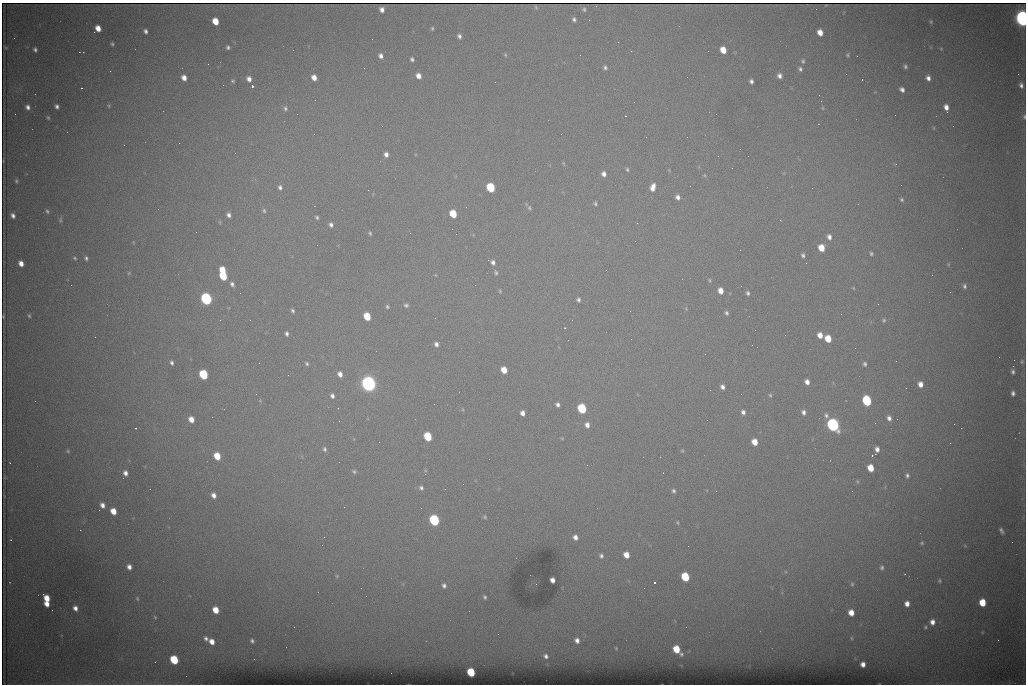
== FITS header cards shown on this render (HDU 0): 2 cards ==
NAXIS1  =                 1024 /fastest changing axis
NAXIS2  =                  682 /next to fastest changing axis

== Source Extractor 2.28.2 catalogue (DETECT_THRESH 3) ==
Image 1024 x 682 px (HDU 0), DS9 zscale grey, 1 PNG px = 1 image px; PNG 1028 x 686 px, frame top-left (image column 1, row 682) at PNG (2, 3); no overlay
Background 4170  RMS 42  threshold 125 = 3 sigma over >= 5 px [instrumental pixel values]
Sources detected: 242; all 242 listed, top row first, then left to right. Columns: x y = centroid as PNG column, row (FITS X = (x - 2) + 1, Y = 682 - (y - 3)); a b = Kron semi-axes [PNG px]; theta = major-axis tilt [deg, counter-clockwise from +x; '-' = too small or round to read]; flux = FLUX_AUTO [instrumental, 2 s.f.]
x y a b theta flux
536 7 3 2 - 2.9e+03
382 9 5 4 - 1.4e+04
584 9 6 5 - 5.4e+03
1022 18 8 6 -78 1.6e+06
574 19 5 4 - 7.3e+03
215 21 6 5 - 5.4e+04
931 22 4 4 - 3.5e+03
98 28 6 5 - 3.0e+04
432 28 4 3 - 3.9e+03
145 31 5 4 - 8.2e+03
820 32 6 5 - 2.9e+04
459 36 5 4 - 8.4e+03
14 38 2 2 - 1.3e+03
112 44 4 3 - 4.2e+03
228 47 4 4 - 6.3e+03
941 49 4 4 - 2.8e+03
35 50 4 4 - 6.9e+03
723 50 6 5 - 4.3e+04
505 55 5 4 - 3.6e+03
847 55 4 4 - 3.8e+03
381 56 6 5 - 1.2e+04
857 56 2 2 - 1.5e+03
412 59 4 4 - 6.5e+03
803 61 6 5 - 5.7e+03
208 64 2 2 - 3.1e+03
905 66 4 4 - 5.8e+03
605 67 5 4 - 6.7e+03
800 69 6 5 - 7.2e+03
1018 74 2 2 - 1.5e+04
418 76 5 5 - 2.0e+04
779 76 5 5 - 1.3e+04
314 77 5 5 - 2.4e+04
184 78 5 4 - 2.1e+04
928 78 6 5 - 1.3e+04
249 79 6 5 - 1.6e+04
862 79 3 2 - 5.0e+03
232 81 4 4 - 4.9e+03
751 81 5 4 - 8.7e+03
1021 85 7 5 -73 1.1e+04
252 86 3 3 - 1.0e+05
81 88 3 2 - 6.5e+03
902 89 5 4 - 1.1e+04
57 106 4 4 - 8.3e+03
109 106 5 4 - 3.4e+03
28 107 5 5 - 1.1e+04
946 107 6 4 -74 1.9e+04
285 108 7 5 89 7.6e+03
823 108 5 3 - 2.9e+03
947 112 2 2 - 3.5e+03
297 114 2 2 - 2.3e+03
625 116 3 2 - 5.5e+03
1024 117 8 5 -90 6.2e+03
48 118 5 3 - 3.6e+03
382 126 2 2 - 1.7e+03
933 128 5 3 - 2.5e+03
179 143 2 2 - 3.9e+03
124 145 2 2 - 1.9e+03
740 149 2 2 - 2.8e+03
235 153 2 2 - 1.5e+03
386 154 5 4 - 1.3e+04
563 163 4 4 - 2.8e+03
896 164 4 3 - 2.4e+03
627 169 5 4 - 4.7e+03
604 174 6 5 - 1.4e+04
704 175 5 5 - 3.1e+03
16 181 5 4 - 4.8e+03
901 185 2 2 - 1.5e+03
280 187 5 5 - 8.6e+03
491 187 6 5 - 1.8e+05
653 187 8 5 75 2.4e+04
812 188 2 2 - 3.4e+03
368 190 2 2 - 8.6e+03
678 197 5 4 - 1.2e+04
902 200 5 4 - 5.3e+03
595 203 5 4 - 5.1e+03
529 208 6 5 - 4.8e+03
47 211 6 4 -64 5.6e+03
264 211 6 5 - 5.4e+03
453 214 6 5 - 8.4e+04
13 215 5 4 - 1.1e+04
229 215 6 5 - 1.1e+04
317 217 4 4 - 5.2e+03
60 220 8 5 90 5.1e+03
780 220 3 2 - 2.6e+03
637 223 2 2 - 1.3e+03
331 225 6 5 - 9.6e+03
370 233 5 4 - 4.9e+03
829 237 6 5 - 1.2e+04
821 248 6 5 - 4.9e+04
871 254 4 4 - 5.0e+03
803 255 4 4 - 6.7e+03
75 258 5 4 - 3.9e+03
86 258 4 4 - 6.6e+03
488 260 3 2 - 2.3e+03
493 262 6 5 - 9.4e+03
21 263 6 4 -63 2.2e+04
806 263 2 2 - 1.3e+03
948 264 5 4 - 3.1e+03
222 270 6 4 -62 5.0e+04
606 270 2 2 - 1.4e+03
129 273 5 5 - 3.3e+03
496 273 6 5 - 5.5e+03
435 275 5 3 - 2.2e+03
932 275 2 2 - 1.2e+03
223 276 6 5 - 1.2e+05
710 280 6 5 - 4.1e+03
232 284 5 5 - 8.1e+03
71 285 2 2 - 6.8e+03
964 286 7 5 -78 8.2e+03
853 288 5 3 - 2.5e+03
500 291 4 4 - 3.5e+03
721 291 6 5 - 2.6e+04
748 293 5 4 - 6.8e+03
206 299 6 5 - 6.9e+05
578 300 5 4 - 7.1e+03
878 304 2 2 - 1.3e+03
406 305 6 6 - 6.9e+03
387 307 5 5 - 4.9e+03
686 309 6 4 -79 3.4e+03
293 311 5 4 - 5.9e+03
726 313 5 4 - 6.2e+03
841 314 2 2 - 2.3e+03
3 316 4 2 - 2.7e+03
29 316 5 4 - 4.7e+03
367 316 6 5 - 7.9e+04
884 320 6 5 - 5.4e+03
565 328 3 2 - 1.8e+03
755 330 2 2 - 1.4e+03
287 334 5 3 - 7.3e+03
820 335 5 5 - 2.5e+04
828 339 6 5 - 5.2e+04
436 344 6 5 - 1.1e+04
752 345 2 2 - 4.2e+03
1014 360 3 2 - 2.2e+03
1022 362 7 6 - 6.3e+03
172 363 5 4 - 7.1e+03
259 363 2 2 - 1.7e+03
307 364 6 4 -48 5.1e+03
865 364 5 4 - 6.1e+03
1013 366 2 2 - 2.0e+04
504 370 6 5 - 4.2e+04
1013 372 6 4 -79 7.8e+03
203 374 6 5 - 2.1e+05
340 374 6 5 - 1.7e+04
288 375 2 2 - 1.5e+03
807 382 6 5 - 1.6e+04
368 384 8 7 - 1.5e+06
920 384 6 5 - 2.0e+04
722 387 5 5 - 1.1e+04
1013 393 6 5 - 9.4e+03
256 394 2 2 - 1.9e+03
770 395 5 4 - 4.2e+03
332 396 6 5 - 9.8e+03
35 401 2 2 - 1.5e+03
867 401 6 5 - 2.5e+05
557 405 4 4 - 8.9e+03
582 408 6 5 - 2.1e+05
743 412 6 5 - 1.1e+04
803 412 6 6 - 1.1e+04
523 413 5 4 - 1.5e+04
826 415 8 6 -57 9.7e+03
889 418 6 4 -65 1.1e+04
191 419 5 5 - 2.7e+04
339 421 2 2 - 1.7e+03
954 424 2 2 - 9.4e+03
587 425 6 5 - 1.5e+04
833 425 7 6 - 9.2e+05
136 428 2 2 - 2.2e+03
428 436 6 5 - 1.4e+05
562 438 4 4 - 2.8e+03
755 442 6 5 - 4.0e+04
325 449 7 5 -70 7.2e+03
877 449 6 4 85 1.5e+04
68 451 5 4 - 3.7e+03
682 451 5 4 - 3.2e+03
872 455 3 2 - 5.9e+03
217 456 6 5 - 6.2e+04
587 465 2 2 - 3.9e+03
871 468 6 5 - 5.0e+04
425 470 5 5 - 3.5e+03
354 471 5 5 - 5.1e+03
125 473 5 4 - 1.4e+04
907 475 6 5 - 7.5e+03
857 481 6 5 - 4.4e+03
463 484 2 2 - 1.3e+03
421 488 6 5 - 7.6e+03
674 491 5 5 - 6.5e+03
716 491 3 2 - 2.3e+03
852 491 2 2 - 1.6e+03
214 495 6 5 - 1.6e+04
102 505 5 4 - 1.5e+04
344 507 2 2 - 4.0e+03
113 511 6 5 - 4.0e+04
485 517 4 4 - 4.2e+03
434 520 6 5 - 4.3e+05
677 523 5 4 - 3.2e+03
80 530 2 2 - 1.5e+03
1001 531 8 4 -59 7.9e+03
575 537 6 5 - 1.4e+04
11 540 4 3 - 2.2e+03
922 543 4 4 - 4.2e+03
965 546 6 3 -19 2.8e+03
626 555 6 5 - 3.1e+04
601 556 6 5 - 7.8e+03
129 567 6 5 - 1.6e+04
882 567 7 5 -86 7.4e+03
337 576 5 4 - 3.5e+03
685 577 6 5 - 1.4e+05
552 580 5 4 - 1.6e+04
939 581 6 5 - 5.1e+03
654 583 3 3 - 9.9e+04
536 584 2 2 - 1.0e+03
852 584 7 5 88 5.3e+03
444 586 6 5 - 8.8e+03
43 594 3 2 - 1.1e+04
485 597 4 4 - 5.2e+03
47 598 6 5 - 4.2e+04
137 598 7 5 -74 5.6e+03
982 602 6 5 - 7.1e+04
47 604 5 4 - 2.3e+04
907 604 6 5 - 1.9e+04
75 608 7 5 -65 1.6e+04
216 610 6 5 - 4.7e+04
851 613 5 5 - 3.2e+04
155 617 6 4 -68 3.8e+03
932 622 7 6 - 2.0e+04
925 627 6 6 - 5.6e+03
982 632 4 4 - 2.7e+03
851 638 6 4 -89 3.1e+03
206 639 5 4 - 8.1e+03
577 640 5 4 - 1.3e+04
998 640 2 2 - 1.6e+03
252 641 4 4 - 6.1e+03
212 642 5 4 - 2.4e+04
616 648 3 2 - 2.1e+03
676 649 6 5 - 6.8e+04
681 654 3 3 - 4.1e+03
546 656 4 4 - 7.6e+03
254 659 2 2 - 5.3e+03
174 660 6 5 - 1.5e+05
863 664 5 4 - 1.8e+04
471 672 6 5 - 1.4e+05
At the frame edge (FLAGS 8, measured only in part): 2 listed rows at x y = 1022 18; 1024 117

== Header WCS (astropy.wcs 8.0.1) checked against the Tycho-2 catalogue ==
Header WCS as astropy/WCSLIB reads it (CRVAL/CRPIX/CD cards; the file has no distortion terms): RA---TAN/DEC--TAN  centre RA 07:06:07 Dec +31:10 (106.53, +31.16 deg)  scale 1.43 arcsec/px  FOV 24.4' x 16.3'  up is -93 deg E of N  parity flipped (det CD > 0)
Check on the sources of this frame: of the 60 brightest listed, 8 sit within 1.5 arcsec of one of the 15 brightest Tycho-2 stars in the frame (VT <= 12.35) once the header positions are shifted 0.28 arcsec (0.27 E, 0.07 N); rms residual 0.51 arcsec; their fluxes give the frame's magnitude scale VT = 25.10 - 2.5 log10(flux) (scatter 0.26 mag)
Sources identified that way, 8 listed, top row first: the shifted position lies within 1.5 arcsec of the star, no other Tycho-2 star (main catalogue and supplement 1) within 3.0 arcsec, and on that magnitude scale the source's flux lands within +1.5 / -3 mag of the star's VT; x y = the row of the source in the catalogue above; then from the Tycho-2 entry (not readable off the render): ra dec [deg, ICRS J2000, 3 dp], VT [Tycho-2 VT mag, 2 dp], TYC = Tycho-2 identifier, HIP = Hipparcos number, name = IAU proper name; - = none
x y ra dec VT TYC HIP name
491 187 106.458 +31.151 12.35 2438-728-1 - -
203 374 106.551 +31.041 11.84 2438-663-1 - -
368 384 106.552 +31.106 9.20 2438-180-1 - -
867 401 106.550 +31.305 11.61 2438-184-1 - -
582 408 106.559 +31.192 11.79 2438-1039-1 - -
833 425 106.562 +31.292 10.01 2438-106-1 - -
434 520 106.614 +31.135 11.36 2438-550-1 - -
471 672 106.684 +31.152 11.76 2438-931-1 - -